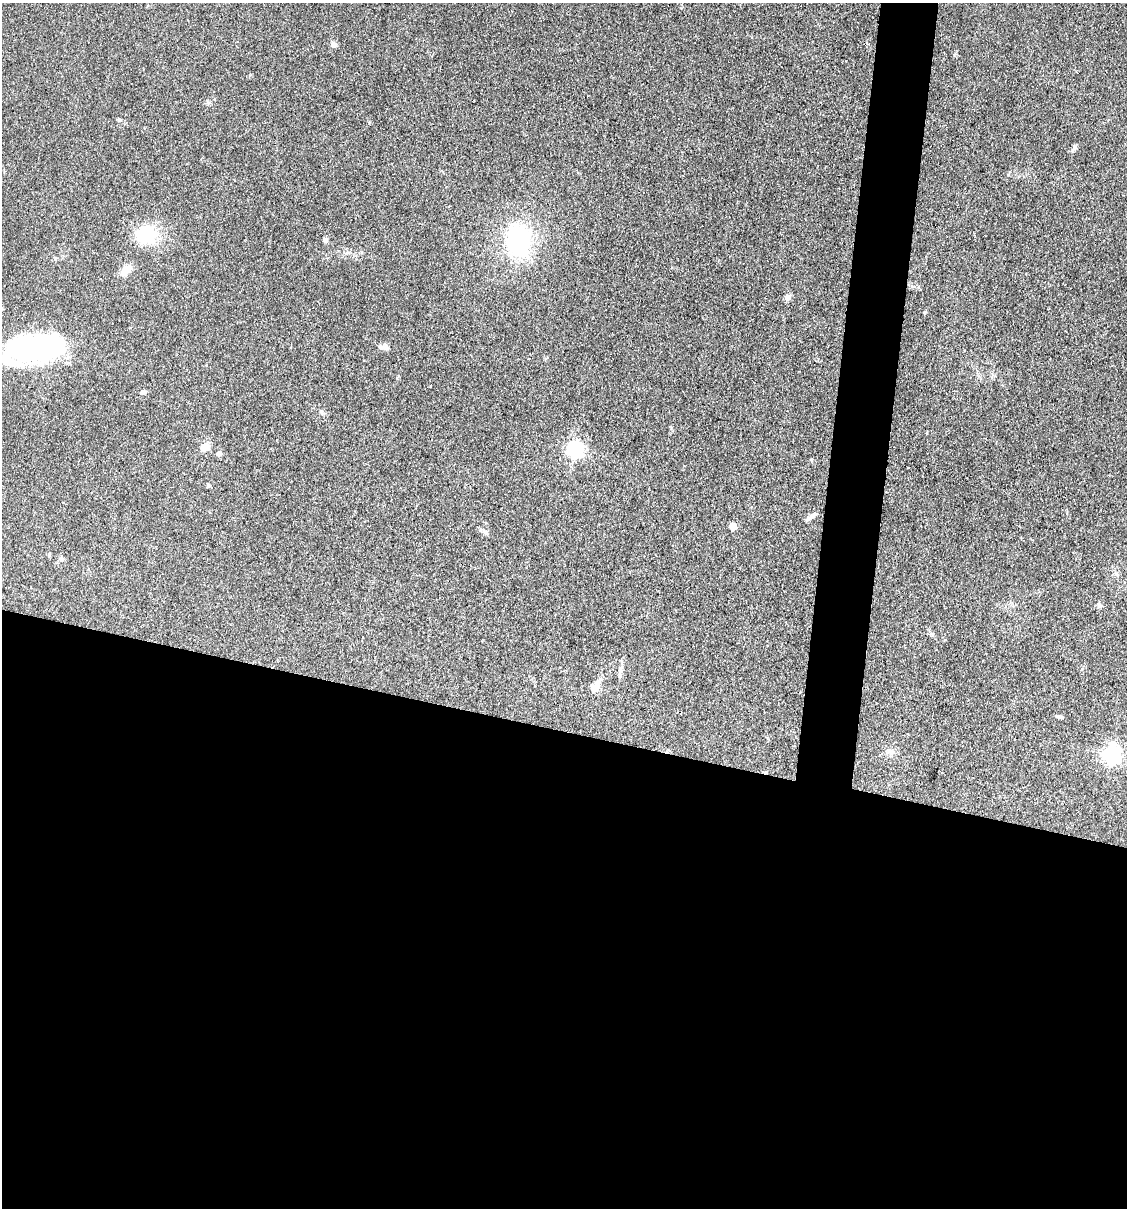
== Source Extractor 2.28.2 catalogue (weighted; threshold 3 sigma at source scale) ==
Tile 14 of 4 x 4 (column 2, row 4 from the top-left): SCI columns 1358-2482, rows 2-1207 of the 4848 x 4827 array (HDU 1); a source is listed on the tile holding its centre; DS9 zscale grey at full resolution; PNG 1129 x 1210 px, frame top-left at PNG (2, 3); no overlay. Shown black and unused: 43% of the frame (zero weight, under 3 of 4 exposures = <1% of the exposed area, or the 3 px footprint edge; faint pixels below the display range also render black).
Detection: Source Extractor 2.28.2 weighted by HDU 2 'WHT'; one run over the whole footprint, this tile lists its part. Background 0.0764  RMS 0.0059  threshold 0.0266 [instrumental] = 3 sigma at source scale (4.5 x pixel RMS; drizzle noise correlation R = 1.50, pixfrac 1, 0.05/0.05 arcsec/px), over >= 5 px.
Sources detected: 25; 1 inside a brighter object's white glare — not listed; the other 24 listed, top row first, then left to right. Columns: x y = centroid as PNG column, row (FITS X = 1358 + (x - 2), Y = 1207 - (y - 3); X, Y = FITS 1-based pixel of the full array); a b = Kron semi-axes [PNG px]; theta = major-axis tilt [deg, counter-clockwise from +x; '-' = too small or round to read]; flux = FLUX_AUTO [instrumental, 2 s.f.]
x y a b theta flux
333 45 8 6 1 1.9
119 120 6 4 -45 0.81
1075 147 6 6 - 1.1
146 235 28 24 -15 23
326 240 6 6 - 1.2
518 241 31 23 -82 64
126 270 15 9 41 6.1
788 297 8 7 - 2.2
386 347 10 7 -18 2.4
36 349 71 31 7 100
142 393 7 5 8 1.7
205 447 10 8 30 5.6
575 449 7 6 - 150
219 454 5 5 - 2.4
208 485 6 4 -72 0.72
812 516 12 6 35 2.5
733 526 5 5 - 7.5
485 532 10 4 -36 1.5
61 559 6 5 - 1.1
1100 606 7 4 -18 0.99
595 687 20 9 60 4.8
1060 717 10 3 -15 0.97
891 752 9 7 -35 2.4
1112 754 7 7 - 210
Unlisted compact peaks at least as high as the median listed source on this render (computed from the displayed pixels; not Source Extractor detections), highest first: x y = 954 55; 321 411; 924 313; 369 123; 671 428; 397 378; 811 459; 1008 175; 250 75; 208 102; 430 386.